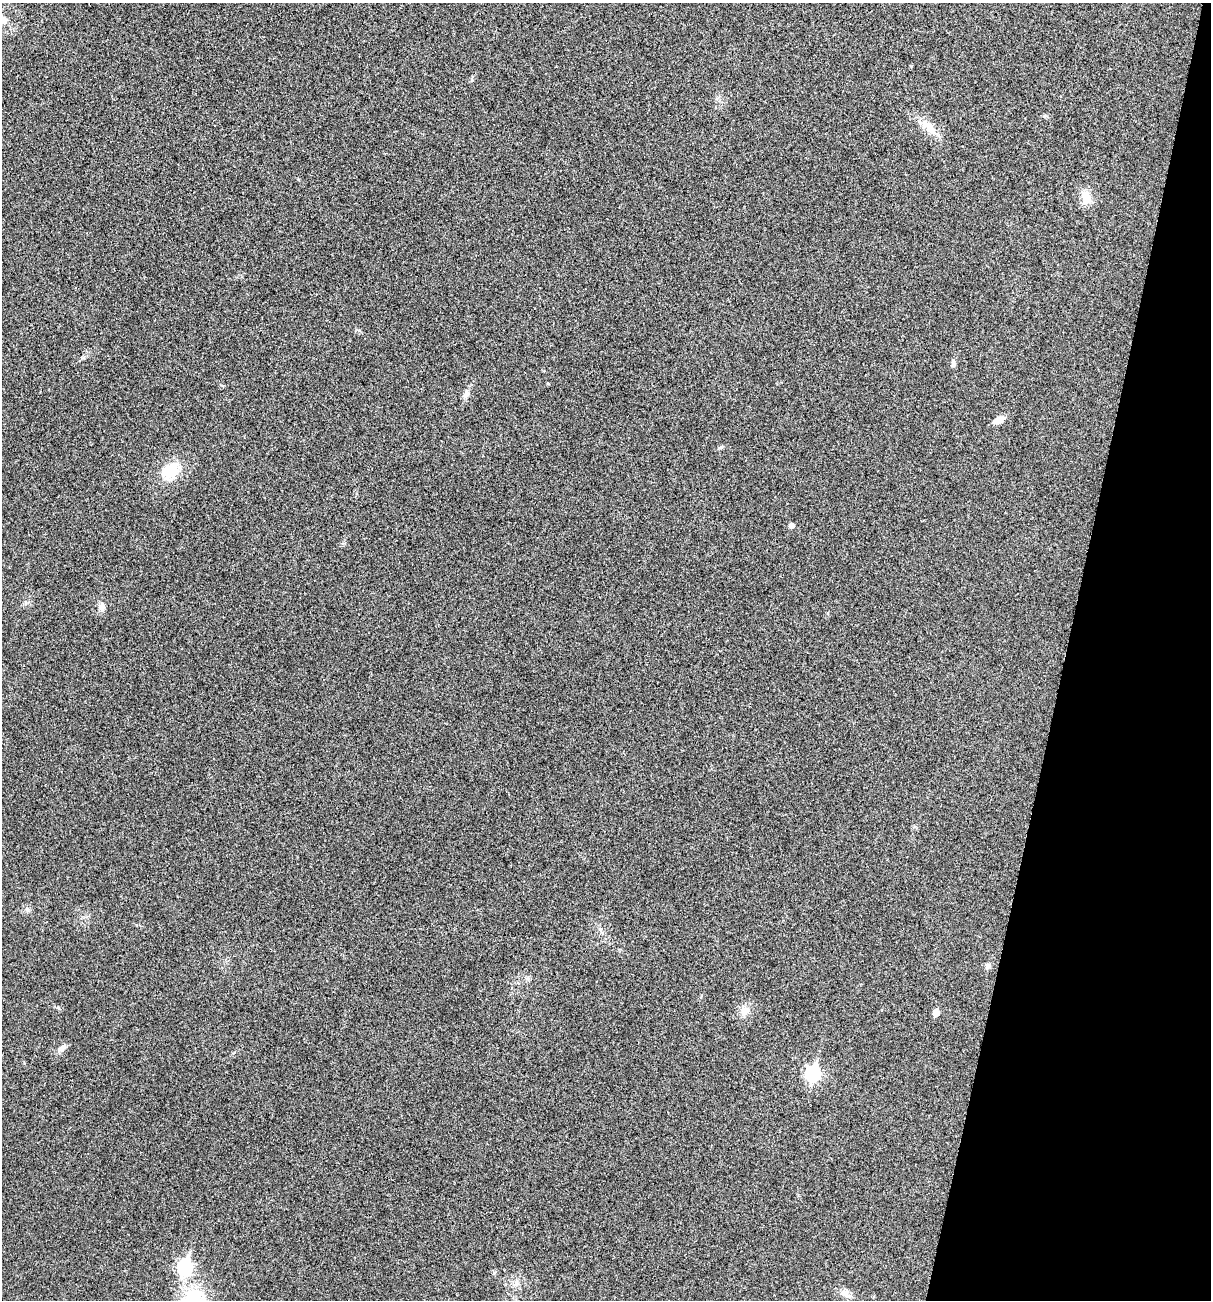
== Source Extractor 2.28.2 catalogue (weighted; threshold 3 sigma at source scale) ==
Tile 8 of 4 x 4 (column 4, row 2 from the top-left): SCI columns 3758-4966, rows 2604-3901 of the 5220 x 5205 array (HDU 1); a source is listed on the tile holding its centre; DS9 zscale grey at full resolution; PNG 1213 x 1302 px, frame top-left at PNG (2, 3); no overlay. Shown black and unused: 12% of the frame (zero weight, under 3 of 4 exposures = <1% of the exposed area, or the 3 px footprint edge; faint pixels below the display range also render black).
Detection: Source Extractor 2.28.2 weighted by HDU 2 'WHT'; one run over the whole footprint, this tile lists its part. Background 0.0264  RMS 0.0059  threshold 0.0265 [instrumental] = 3 sigma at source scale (4.5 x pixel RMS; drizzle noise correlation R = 1.50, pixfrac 1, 0.05/0.05 arcsec/px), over >= 5 px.
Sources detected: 22; all 22 listed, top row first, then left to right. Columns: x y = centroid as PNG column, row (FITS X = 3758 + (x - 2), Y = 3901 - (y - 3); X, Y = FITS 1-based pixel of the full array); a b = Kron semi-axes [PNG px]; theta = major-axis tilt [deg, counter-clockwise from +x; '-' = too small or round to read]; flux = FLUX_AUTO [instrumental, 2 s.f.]
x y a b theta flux
2 20 14 10 16 4.9
1045 116 6 5 - 0.88
928 127 28 11 -42 9.3
1086 197 17 11 -74 8.4
953 362 11 5 -89 1.7
548 384 5 3 - 0.54
466 394 12 7 68 3
999 420 12 7 26 5.1
721 447 7 4 44 0.91
170 471 25 19 42 17
791 525 5 5 - 2.5
102 607 11 9 36 2.9
27 909 7 4 -72 1.1
988 966 8 7 - 2
745 1011 13 11 35 5.5
936 1013 5 5 - 7.3
62 1048 14 6 36 2.7
813 1073 8 7 - 100
185 1267 8 7 - 89
516 1284 9 8 - 2.7
845 1293 17 9 -32 4.1
194 1297 26 20 15 29
Isophote crosses this tile's border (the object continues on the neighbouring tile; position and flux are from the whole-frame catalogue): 2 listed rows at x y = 2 20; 194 1297
Unlisted compact peaks at least as high as the median listed source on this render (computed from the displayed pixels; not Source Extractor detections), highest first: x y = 58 1007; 359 330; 472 80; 298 179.